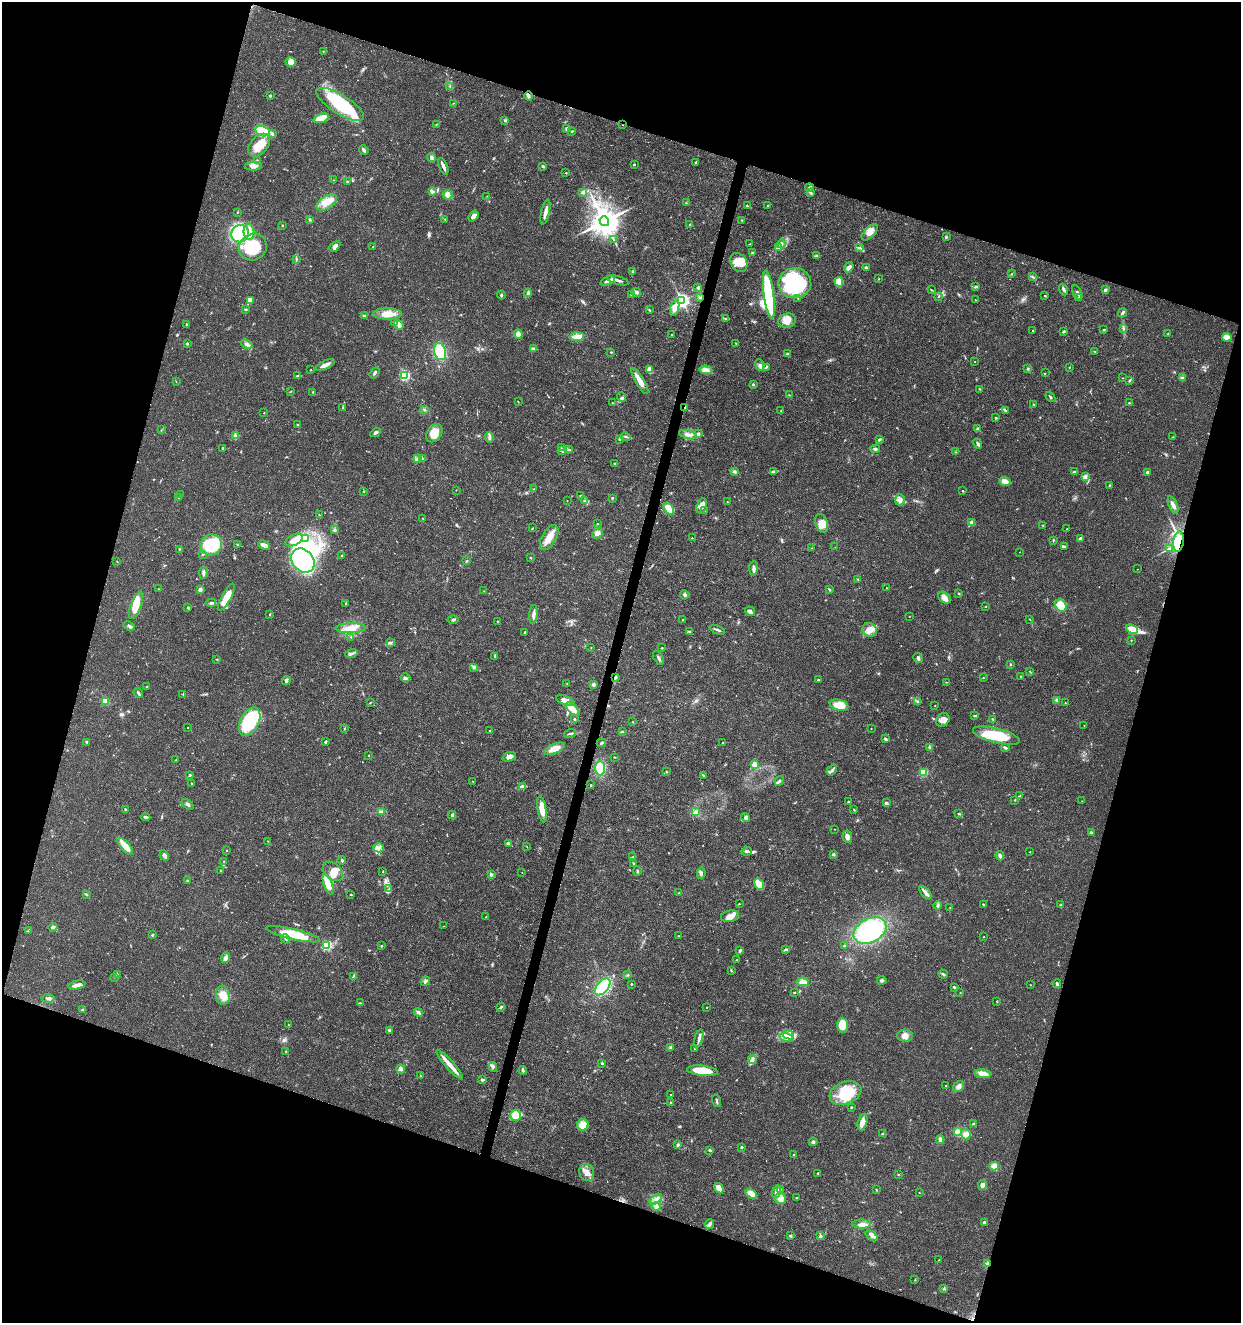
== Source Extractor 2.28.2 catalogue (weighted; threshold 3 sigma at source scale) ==
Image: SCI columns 286-5239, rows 5-5285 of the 5462 x 5297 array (HDU 1 of 3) = the unmasked area's bounding box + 8 px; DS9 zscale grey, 4 x 4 block average (1 PNG px = mean of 4 x 4 image px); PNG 1243 x 1325 px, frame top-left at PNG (2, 2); each listed source drawn as its Kron ellipse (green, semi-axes under 4 px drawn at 4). Shown black and unused: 36% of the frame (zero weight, under 3 of 4 exposures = <1% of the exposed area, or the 3 px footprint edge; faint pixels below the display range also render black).
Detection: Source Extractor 2.28.2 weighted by HDU 2 'WHT'. Background 0.0181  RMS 0.002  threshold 0.00906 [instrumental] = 3 sigma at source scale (4.5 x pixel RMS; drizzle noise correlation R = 1.50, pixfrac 1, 0.0396/0.0396 arcsec/px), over >= 5 px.
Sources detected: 632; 2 too faint to see at this stretch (4 x 4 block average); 6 inside a brighter object's white glare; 3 cosmic-ray / hot-pixel residue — neither listed nor drawn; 12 coinciding with a brighter row at this scale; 42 inside a brighter listed object's ellipse — not listed separately; of the other 567, all 500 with FLUX_AUTO >= 0.391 (the completeness limit of this list) listed and drawn (67 fainter detections not listed), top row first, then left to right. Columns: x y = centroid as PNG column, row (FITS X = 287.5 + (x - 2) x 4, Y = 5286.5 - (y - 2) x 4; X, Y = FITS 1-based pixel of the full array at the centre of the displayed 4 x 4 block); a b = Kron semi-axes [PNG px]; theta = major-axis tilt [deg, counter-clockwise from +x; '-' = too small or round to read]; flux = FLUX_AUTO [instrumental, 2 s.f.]
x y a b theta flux
323 51 2 2 - 0.53
291 62 5 5 - 11
450 86 2 2 - 0.42
270 96 3 2 - 1.6
529 96 4 3 - 2.9
453 103 2 2 - 0.54
340 104 27 9 -32 100
321 118 8 4 18 22
505 121 3 2 - 1.5
436 125 4 2 - 0.8
623 125 2 2 - 1.7
567 129 3 2 - 2.4
262 131 7 5 -16 64
572 131 3 2 - 1.1
272 134 4 3 - 2.8
259 145 13 8 48 21
364 150 5 2 - 3.2
432 157 5 3 - 3.4
257 160 3 2 - 0.76
696 162 2 2 - 1.5
634 165 2 2 - 0.48
253 166 8 4 3 5.7
443 166 9 2 -68 5.9
543 166 3 3 - 1.6
566 173 2 2 - 1.4
333 180 2 2 - 0.42
347 181 2 2 - 1.1
809 187 4 2 - 1.7
432 192 3 2 - 1.7
583 192 4 3 - 3.9
811 192 3 2 - 1.5
448 195 5 4 - 7.1
487 196 2 2 - 0.44
327 202 11 6 33 17
686 203 2 2 - 0.7
768 205 2 2 - 1.5
747 206 3 2 - 1.4
237 212 2 2 - 0.57
545 212 13 2 77 7.7
473 216 6 4 53 4.3
310 219 3 2 - 1.1
445 219 2 2 - 0.4
742 220 2 2 - 0.88
604 221 5 4 - 2500
690 224 2 2 - 0.68
282 225 2 2 - 1.3
249 232 8 5 -87 9.4
870 232 10 5 45 8.1
240 234 9 8 - 120
946 237 3 2 - 0.84
614 240 2 2 - 0.67
750 244 3 2 - 0.66
781 244 5 3 - 2.6
335 246 6 4 45 4.8
253 247 14 13 - 48
373 247 3 2 - 0.9
778 248 2 2 - 0.59
859 248 3 2 - 1.3
752 253 2 2 - 6.2
816 256 3 2 - 1.1
296 259 4 2 - 1
739 262 10 7 -58 18
849 267 5 3 - 5.5
866 267 3 3 - 1.8
633 271 4 2 - 1.4
1011 274 2 2 - 0.41
1032 277 3 2 - 0.69
878 279 3 2 - 0.53
618 280 11 2 -17 4
607 281 7 3 21 4.9
839 282 5 4 - 19
795 283 16 15 - 110
698 287 4 2 - 1.5
976 287 4 3 - 1.8
1064 289 6 2 -68 3.1
931 290 3 2 - 0.82
1105 290 3 3 - 3
636 292 4 2 - 4.9
1077 292 7 2 -63 3.4
528 293 4 2 - 2
631 294 2 2 - 0.93
769 294 24 5 -82 98
501 295 4 2 - 1.5
1045 296 2 2 - 1.7
699 297 3 2 - 1.6
938 297 2 2 - 0.97
798 298 2 2 - 0.8
1078 298 3 2 - 0.91
250 300 4 2 - 6.9
975 300 2 2 - 0.69
682 301 3 3 - 410
675 308 8 4 74 12
246 309 3 2 - 1.1
649 310 3 2 - 1
1122 313 5 3 - 1.9
387 314 14 5 -1 16
364 316 3 2 - 1.2
726 319 3 2 - 1.2
787 321 9 7 15 12
394 322 2 2 - 0.58
186 324 2 2 - 0.93
399 325 5 3 - 3.2
1123 328 3 2 - 0.97
1033 330 2 2 - 0.83
1104 330 2 2 - 1.4
1064 331 3 2 - 2.1
1168 333 2 2 - 0.47
518 334 5 3 - 11
672 335 2 2 - 0.63
577 337 7 3 4 9.9
1227 337 5 4 - 11
736 343 2 2 - 0.53
187 344 3 2 - 1.2
247 344 6 4 -27 4.6
533 349 3 3 - 3.2
440 351 9 6 -73 58
1094 351 3 2 - 0.75
611 352 2 2 - 0.76
787 354 2 2 - 1.4
975 362 2 2 - 0.58
325 365 10 3 24 6.7
760 365 6 3 -64 3.8
766 367 2 2 - 1.1
1069 367 2 2 - 0.48
1028 369 2 2 - 1.5
311 370 2 2 - 0.6
649 370 3 2 - 18
706 370 6 4 -9 5.2
375 373 6 2 55 2.4
1045 373 2 2 - 0.4
297 376 3 2 - 1.3
404 376 2 2 - 160
1122 378 2 2 - 0.5
1182 378 3 2 - 1
1130 380 3 2 - 1
640 381 14 3 -59 14
176 382 2 2 - 0.39
753 384 2 2 - 4.4
980 389 2 2 - 0.67
291 391 3 2 - 0.56
313 392 4 2 - 1.1
789 395 3 2 - 0.55
621 397 5 2 - 1.9
1050 397 5 2 - 1.7
518 401 2 2 - 0.49
612 403 2 2 - 0.69
1129 403 2 2 - 0.99
1034 404 2 2 - 0.71
342 407 2 2 - 0.4
685 407 4 2 - 1.6
424 410 2 2 - 0.52
781 411 3 2 - 0.71
1006 411 4 2 - 1.9
264 413 2 2 - 0.46
996 418 3 2 - 1
297 425 2 2 - 1.1
978 429 2 2 - 0.76
161 430 2 2 - 0.56
375 433 5 3 - 2.8
434 433 10 7 54 17
698 434 3 3 - 2.4
688 435 9 3 -14 5.3
235 436 4 3 - 2.4
626 437 5 2 - 1.4
1173 437 2 2 - 0.6
489 438 5 3 - 2.7
620 439 3 2 - 2.1
879 439 3 2 - 1.5
978 443 5 2 - 2.1
562 447 3 2 - 1.1
222 448 3 2 - 0.99
875 449 5 3 - 2.3
570 450 2 2 - 0.81
561 451 3 2 - 0.81
956 452 2 2 - 0.58
417 459 2 2 - 0.42
422 459 2 2 - 0.44
614 464 2 2 - 1.1
734 471 3 3 - 2.1
774 471 4 2 - 1.6
1074 472 4 2 - 2.4
1147 472 3 2 - 1.7
1085 477 3 3 - 2.2
1005 481 6 4 -18 9.1
1109 485 3 2 - 0.84
533 489 2 2 - 0.43
456 490 2 2 - 0.42
364 491 2 2 - 1.1
963 491 2 2 - 1.3
180 495 2 2 - 0.49
580 495 2 2 - 0.52
178 498 2 2 - 0.84
612 498 3 2 - 1.2
567 500 2 2 - 0.49
900 500 5 5 - 5.1
584 501 3 2 - 1.3
727 502 2 2 - 0.77
1173 505 9 3 -66 5.4
702 506 8 5 71 7.3
669 509 7 4 -55 25
705 511 2 2 - 0.97
319 515 4 2 - 0.86
422 518 2 2 - 0.6
822 523 9 6 -71 9.4
972 523 3 3 - 4.4
597 524 2 2 - 0.5
1043 526 2 2 - 0.66
533 528 2 2 - 0.8
335 529 2 2 - 0.74
1067 529 2 2 - 1.7
597 533 6 4 39 5.6
305 538 3 2 - 3.9
549 538 14 7 59 14
692 538 2 2 - 0.93
1080 538 4 2 - 2
294 540 9 5 26 9.4
1053 540 3 2 - 1
1178 542 10 5 84 75
211 545 11 10 - 70
237 545 3 2 - 0.99
264 545 6 3 -24 8.6
1064 546 3 2 - 1.4
835 547 2 2 - 0.42
812 548 3 2 - 0.79
1170 548 2 2 - 0.57
179 549 2 2 - 0.86
1020 552 2 2 - 0.45
203 554 3 2 - 1
342 555 3 2 - 0.86
530 558 2 2 - 3.1
303 560 13 10 -49 140
117 561 2 2 - 0.56
467 561 2 2 - 0.62
754 568 7 3 87 4.1
1137 569 2 2 - 0.41
204 573 6 2 84 3.5
858 579 3 2 - 1
886 588 2 2 - 0.51
158 589 2 2 - 0.62
829 589 3 2 - 1.2
200 590 3 2 - 4.7
484 591 2 2 - 0.44
959 593 3 2 - 1.1
684 595 4 4 - 2.5
226 597 15 4 61 21
945 598 7 5 -41 7.7
211 603 5 2 - 2.4
346 604 3 2 - 0.72
136 605 14 5 69 20
1061 605 6 5 - 20
986 607 2 2 - 0.82
188 608 3 2 - 1.2
750 611 5 3 - 4.2
534 614 9 2 85 5.5
270 615 2 2 - 0.77
909 616 2 2 - 0.44
1030 619 2 2 - 0.55
453 620 5 2 - 2
683 620 2 2 - 0.94
497 621 2 2 - 0.55
129 626 6 3 -22 2.3
351 628 15 5 1 14
1132 629 6 2 -22 40
718 630 8 2 -22 2.5
870 630 8 6 -38 9.4
689 631 3 2 - 1.2
525 632 2 2 - 2.4
351 637 2 2 - 0.53
1131 640 2 2 - 0.54
391 643 3 2 - 1.7
591 647 2 2 - 0.42
662 648 2 2 - 0.89
351 653 6 2 16 2.8
495 656 4 2 - 1.7
658 658 7 2 -57 3.3
918 658 5 3 - 2.9
216 659 3 2 - 0.85
1010 664 3 2 - 0.76
474 667 2 2 - 0.85
1030 671 2 2 - 0.69
615 677 4 2 - 1.9
983 677 2 2 - 0.44
1021 677 2 2 - 0.73
405 678 5 3 - 2.7
286 680 5 3 - 2
818 680 2 2 - 1.2
946 682 3 2 - 0.56
567 684 2 2 - 0.46
594 684 3 3 - 2.5
146 687 2 2 - 0.51
138 693 5 2 - 2.8
183 694 2 2 - 0.57
565 700 10 4 -18 7.4
1057 700 4 3 - 2.9
105 701 2 2 - 51
370 702 3 2 - 0.7
917 702 2 2 - 0.57
1065 703 3 2 - 0.64
839 705 9 5 -14 20
935 706 2 2 - 0.64
573 709 8 4 -44 11
975 716 3 2 - 1.3
574 719 2 2 - 0.49
993 719 3 2 - 1.1
943 720 7 6 - 6.9
250 722 15 9 63 79
632 722 2 2 - 0.55
1084 726 2 2 - 0.41
188 728 2 2 - 0.83
871 728 2 2 - 0.48
344 729 2 2 - 0.51
489 730 2 2 - 0.72
622 732 3 2 - 0.91
570 733 6 2 16 2
996 736 24 7 -14 58
885 739 3 2 - 3.3
86 742 3 2 - 1
326 742 3 2 - 1.7
601 743 5 2 - 1.9
723 743 2 2 - 1.1
929 747 4 2 - 1.5
1005 747 5 3 - 2.1
555 749 11 5 23 12
369 756 2 2 - 0.79
509 757 7 4 19 7.3
614 757 3 2 - 0.68
176 760 2 2 - 0.49
754 764 4 3 - 7.9
600 768 7 5 90 33
832 770 6 2 50 3
666 772 3 2 - 0.81
923 772 2 2 - 80
190 775 2 2 - 1.7
703 775 3 2 - 1.1
473 781 2 2 - 0.52
779 781 5 2 - 2.2
191 784 3 2 - 0.71
591 785 2 2 - 1.8
522 786 4 3 - 2.1
1020 796 4 2 - 1.7
1014 800 2 2 - 0.55
1082 801 2 2 - 0.4
848 802 3 2 - 1.1
886 803 3 3 - 2.4
188 804 7 3 -38 3.1
125 809 3 2 - 1.2
542 809 13 4 -81 18
854 810 3 2 - 0.89
381 812 4 3 - 3
695 812 4 4 - 2.9
959 814 2 2 - 0.91
452 815 4 3 - 2.2
146 817 5 2 - 2.1
746 817 5 3 - 2.6
835 829 2 2 - 0.52
1091 832 3 2 - 1.7
847 837 6 4 -80 4.9
268 841 2 2 - 0.4
508 843 2 2 - 9.6
125 846 10 4 -49 19
527 847 2 2 - 0.41
379 848 5 4 - 5.7
227 850 2 2 - 0.49
747 851 5 2 - 2.7
1030 852 2 2 - 0.75
164 855 5 3 - 4.4
833 855 3 2 - 1.1
1000 856 4 3 - 2.7
633 857 3 3 - 1.6
342 860 4 2 - 1.9
224 861 2 2 - 0.55
634 863 2 2 - 1.4
221 870 2 2 - 0.58
333 871 11 8 -45 17
637 871 5 2 - 1.7
383 872 2 2 - 0.39
522 873 2 2 - 0.47
701 873 5 3 - 2.4
491 874 3 2 - 1.5
187 881 3 2 - 1
328 884 11 4 -69 26
759 884 6 3 -55 21
389 888 2 2 - 0.86
679 893 2 2 - 0.76
926 893 8 3 -46 5.9
86 894 4 2 - 1.1
351 894 2 2 - 2.1
739 904 3 2 - 0.43
983 904 2 2 - 0.81
938 905 4 3 - 2.1
1061 905 3 2 - 1.4
950 907 2 2 - 0.45
730 916 9 6 9 8
486 917 3 2 - 0.8
444 926 2 2 - 0.48
53 927 4 3 - 3.1
28 931 2 2 - 0.5
870 931 17 12 28 120
293 934 27 5 -13 40
152 935 2 2 - 2
678 936 2 2 - 0.77
984 937 2 2 - 0.41
286 939 4 2 - 1.6
327 945 2 2 - 130
381 946 2 2 - 0.9
844 946 2 2 - 0.93
786 949 4 2 - 1.8
740 951 3 2 - 2.2
225 958 5 3 - 5.6
736 960 3 2 - 0.64
731 970 4 2 - 1.1
628 974 2 2 - 0.63
943 974 5 2 - 2.2
117 975 2 2 - 0.62
353 976 3 2 - 1.2
114 977 2 2 - 0.5
882 980 4 3 - 2.3
425 981 5 2 - 2.2
803 982 6 4 -6 8
631 984 2 2 - 0.93
1057 984 4 2 - 2.8
77 985 9 3 13 8.1
1030 985 2 2 - 0.41
603 987 10 5 50 110
954 987 3 2 - 1.7
794 992 2 2 - 2.4
960 993 2 2 - 0.43
223 995 9 7 -84 15
48 998 6 3 -5 3
997 1002 2 2 - 0.42
360 1003 3 2 - 1
501 1007 4 2 - 1.8
707 1007 2 2 - 0.73
82 1010 4 2 - 1.3
418 1012 5 3 - 3.2
288 1025 2 2 - 0.53
842 1025 7 5 90 25
390 1031 4 3 - 2.2
788 1035 6 3 -24 5.4
905 1036 8 6 -2 7.9
786 1038 7 3 -16 6
699 1039 9 3 75 4.4
671 1047 4 3 - 2.3
694 1049 2 2 - 0.61
286 1051 3 2 - 0.81
752 1059 4 3 - 3.2
602 1063 2 2 - 2.6
449 1064 19 3 -48 12
493 1067 5 3 - 2.1
401 1069 4 4 - 4.6
523 1070 4 3 - 1.8
702 1071 15 5 -6 29
983 1074 8 4 -7 11
420 1076 2 2 - 0.51
482 1080 3 2 - 1.7
946 1086 2 2 - 0.71
959 1086 6 5 - 4.8
845 1093 16 11 20 36
670 1094 2 2 - 0.55
717 1101 6 2 -71 2.3
671 1103 2 2 - 0.6
851 1107 2 2 - 1.1
515 1115 5 5 - 20
862 1122 8 4 74 9.6
973 1124 2 2 - 1.7
583 1125 6 5 - 17
957 1131 4 3 - 4.5
883 1134 4 2 - 1.3
966 1134 5 5 - 8.2
940 1140 4 3 - 4.7
813 1142 4 4 - 2.8
678 1145 3 2 - 1.2
742 1147 2 2 - 1.8
709 1150 2 2 - 1.8
794 1155 2 2 - 0.88
994 1166 5 4 - 11
587 1173 9 7 -71 9.8
818 1173 2 2 - 1
899 1174 2 2 - 0.53
982 1185 5 4 - 4.9
719 1188 5 3 - 15
781 1189 2 2 - 0.73
876 1189 3 2 - 0.93
776 1192 6 3 74 7.6
919 1192 2 2 - 0.42
751 1194 6 4 -30 14
780 1198 6 5 - 9.5
797 1198 3 2 - 0.91
656 1199 7 4 38 5.1
656 1206 4 3 - 3.1
984 1222 3 2 - 1.7
709 1224 5 4 - 3.2
861 1224 9 4 -1 6.6
790 1236 3 2 - 1.4
820 1236 3 3 - 1.8
872 1236 7 4 -38 4.9
939 1260 2 2 - 0.44
987 1264 3 2 - 6.2
915 1280 2 2 - 0.48
944 1289 3 2 - 0.79
Overlapping masked pixels (flux is a lower limit): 6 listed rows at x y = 529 96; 623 125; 685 407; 1178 542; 615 677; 987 1264
Diffuse or blended objects may show on this block-average render without a row.